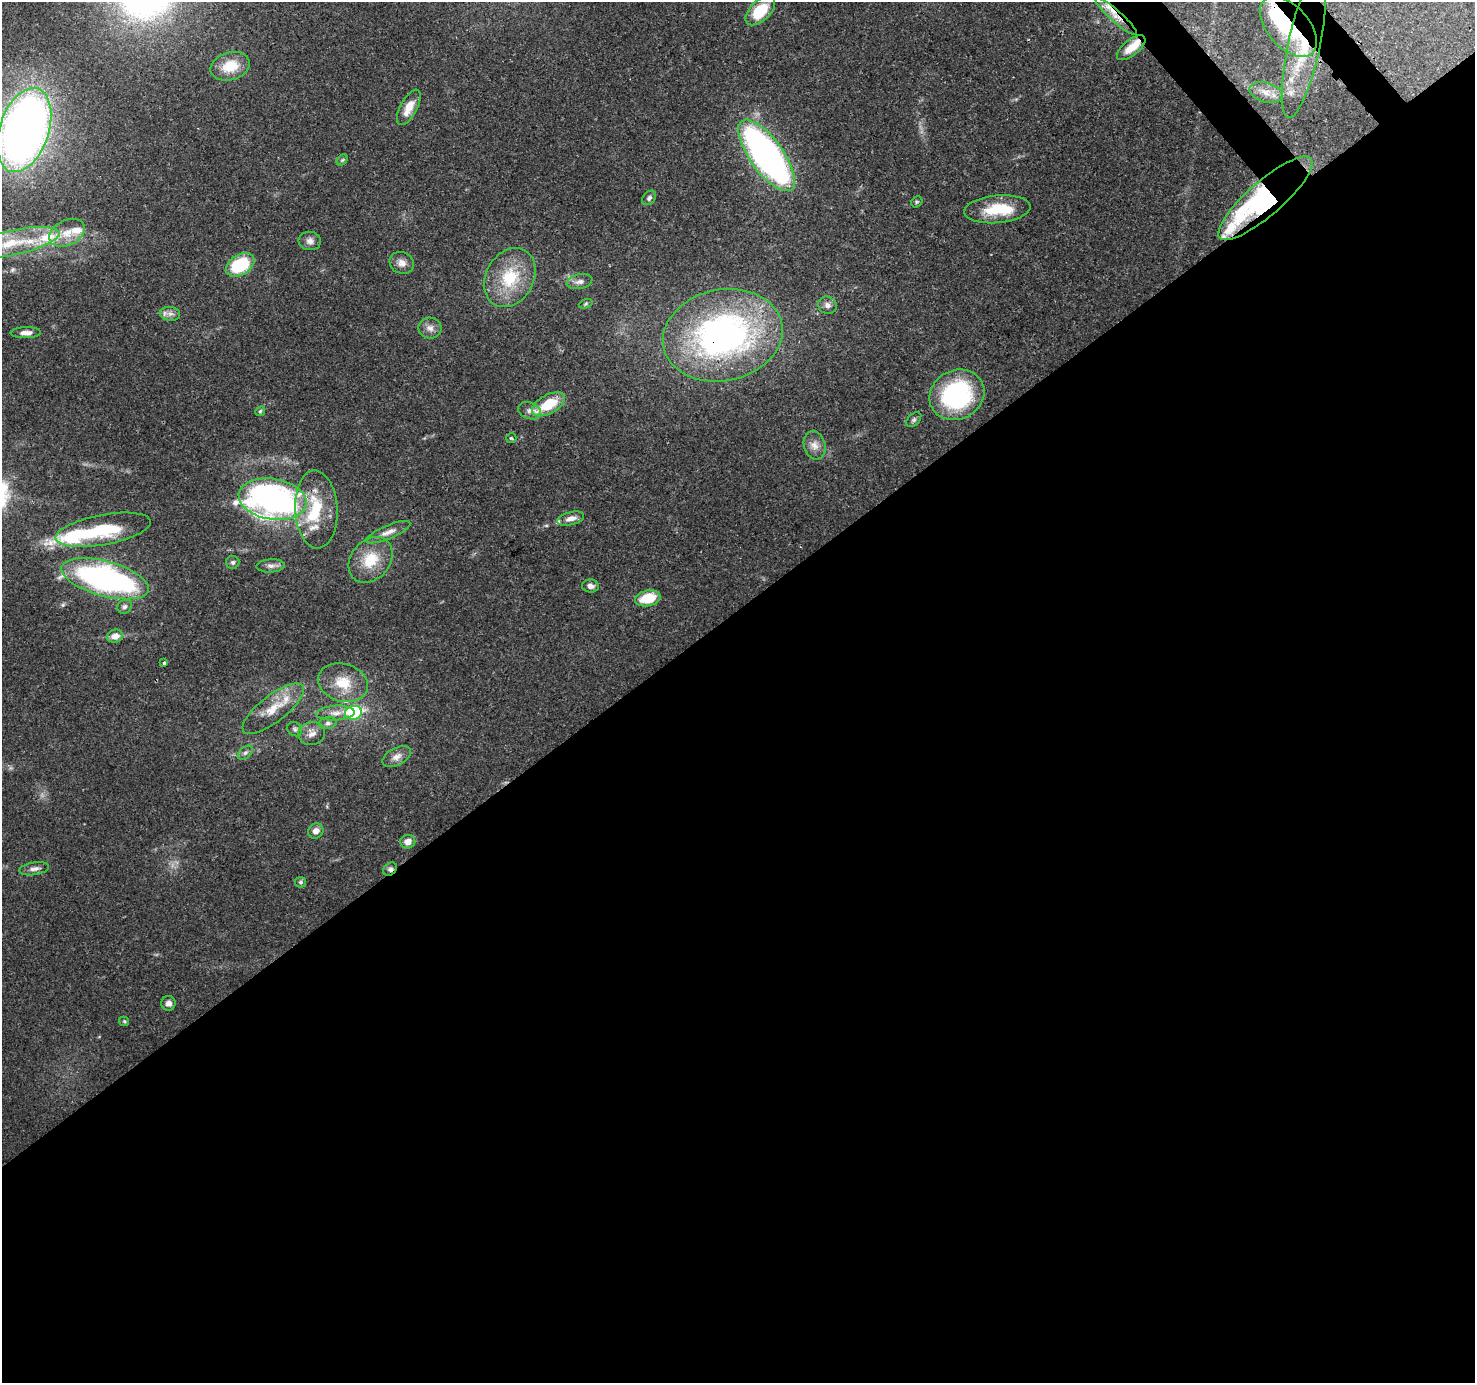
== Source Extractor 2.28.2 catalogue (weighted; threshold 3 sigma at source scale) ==
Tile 15 of 4 x 4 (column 3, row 4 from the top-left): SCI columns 3039-4511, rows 212-1592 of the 6088 x 6013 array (HDU 1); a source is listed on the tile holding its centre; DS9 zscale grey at full resolution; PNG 1477 x 1385 px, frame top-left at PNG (2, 2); each listed source drawn as its Kron ellipse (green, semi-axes under 4 px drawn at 4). Shown black and unused: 57% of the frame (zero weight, under 3 of 4 exposures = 8% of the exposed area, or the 3 px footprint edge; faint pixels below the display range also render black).
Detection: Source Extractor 2.28.2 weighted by HDU 2 'WHT'; one run over the whole footprint, this tile lists its part. Background 0.0917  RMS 0.0036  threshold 0.0164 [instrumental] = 3 sigma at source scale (4.5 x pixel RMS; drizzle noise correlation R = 1.50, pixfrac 1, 0.0396/0.0396 arcsec/px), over >= 5 px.
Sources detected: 77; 4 inside a brighter object's white glare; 1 cosmic-ray / hot-pixel residue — neither listed nor drawn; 7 inside a brighter listed object's ellipse — not listed separately; the other 65 listed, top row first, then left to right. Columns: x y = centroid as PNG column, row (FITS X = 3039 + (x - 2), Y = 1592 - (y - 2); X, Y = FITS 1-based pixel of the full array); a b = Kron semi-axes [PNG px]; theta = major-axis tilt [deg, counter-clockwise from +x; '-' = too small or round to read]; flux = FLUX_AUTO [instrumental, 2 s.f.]
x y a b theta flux
760 11 18 10 44 13
1116 16 27 5 -42 4.4
1288 27 36 20 -48 26
1304 45 75 16 78 29
1131 48 17 8 39 5.6
230 66 20 13 16 9.3
1266 92 17 9 -16 4
409 107 19 8 62 5.5
24 130 43 24 71 300
767 155 42 16 -54 150
342 160 6 4 45 0.64
649 198 8 6 47 0.93
1265 198 60 17 41 52
917 202 6 5 - 0.55
997 209 33 13 5 14
67 233 19 12 26 6.2
310 241 11 9 -6 2
11 243 50 12 12 19
402 263 12 10 -25 2.8
240 265 15 10 31 21
510 278 31 24 60 17
580 282 13 7 13 1.8
586 304 7 4 20 0.6
827 305 9 8 - 1.7
170 314 10 7 -6 1.7
430 328 11 10 - 2.4
26 333 15 5 1 2.3
723 335 60 45 11 130
957 395 28 24 28 45
548 404 18 9 29 12
260 411 5 4 - 0.53
529 411 12 8 -22 2.1
914 420 9 5 45 0.86
511 438 5 5 - 0.49
815 445 14 10 -73 3.1
273 499 34 20 -9 140
316 509 39 21 -87 19
571 519 14 6 14 2.3
103 530 48 15 10 22
388 532 24 7 23 3
370 560 25 19 49 11
233 562 7 6 - 0.86
271 566 14 6 3 1.7
105 579 45 17 -15 100
590 586 8 6 -4 1.7
648 598 13 7 13 11
125 607 7 6 - 1.1
115 636 8 6 13 3.1
164 663 3 3 - 1.4
343 683 25 18 -16 10
273 709 37 13 38 9.9
335 713 19 7 3 3.2
353 713 8 7 - 28
328 723 9 6 10 1.2
295 729 8 6 -37 1
312 733 13 11 6 3
245 753 8 5 40 1
397 757 15 8 28 2.7
316 831 8 7 - 2.4
408 842 7 7 - 2.6
34 869 15 6 9 1.9
390 869 7 6 - 1.1
300 882 5 5 - 0.84
168 1003 7 7 - 1.7
124 1021 5 4 - 0.46
Overlapping masked pixels (flux is a lower limit): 7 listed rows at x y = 1116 16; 1288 27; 1304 45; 1265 198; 723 335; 316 509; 390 869
Isophote crosses this tile's border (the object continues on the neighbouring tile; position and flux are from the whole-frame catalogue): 2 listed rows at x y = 1288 27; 24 130